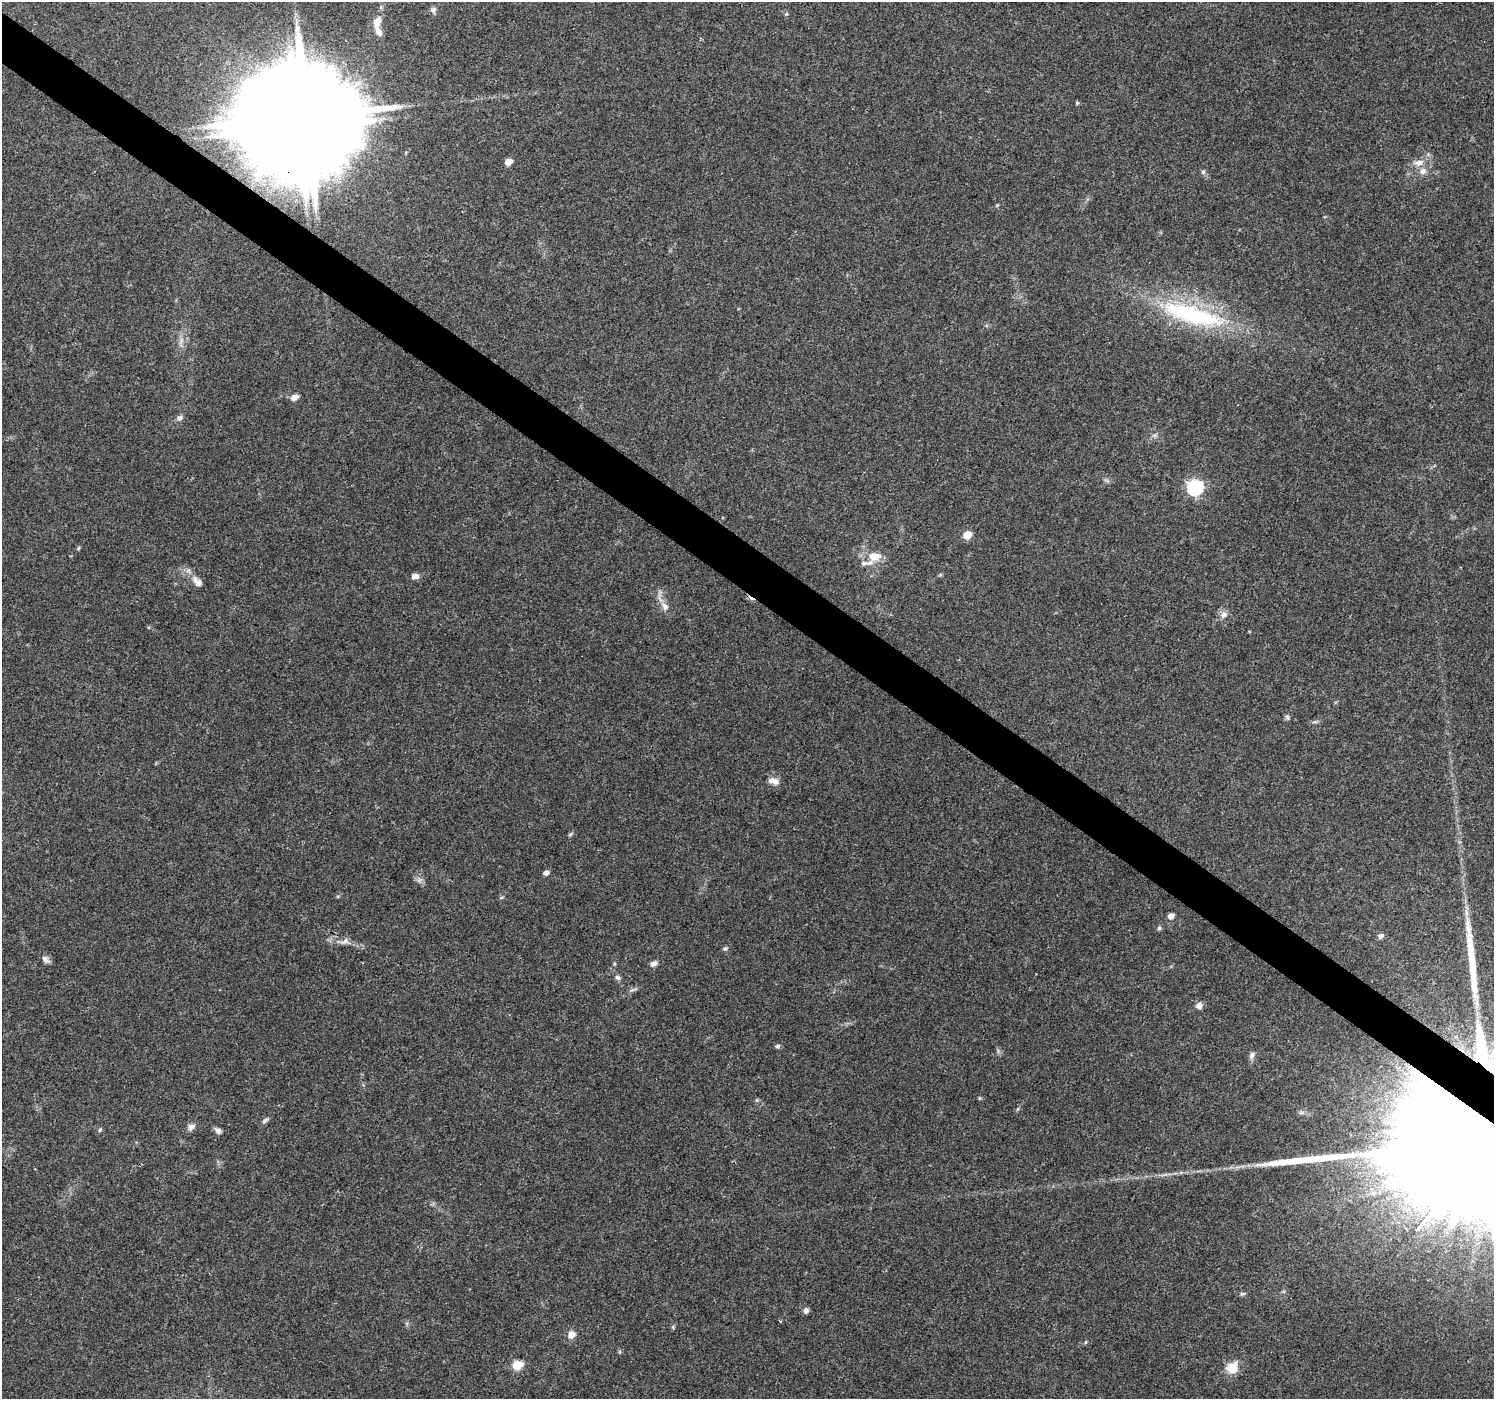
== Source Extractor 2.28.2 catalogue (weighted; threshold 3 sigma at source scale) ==
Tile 11 of 4 x 4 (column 3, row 3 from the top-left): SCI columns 2990-4481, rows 1642-3038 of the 5972 x 6010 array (HDU 1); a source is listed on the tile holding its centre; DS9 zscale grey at full resolution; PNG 1496 x 1401 px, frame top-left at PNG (2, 2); no overlay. Shown black and unused: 4% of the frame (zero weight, under 3 of 4 exposures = <1% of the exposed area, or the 3 px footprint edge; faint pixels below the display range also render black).
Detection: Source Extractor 2.28.2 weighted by HDU 2 'WHT'; one run over the whole footprint, this tile lists its part. Background 0.0748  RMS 0.0045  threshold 0.0201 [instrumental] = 3 sigma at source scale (4.5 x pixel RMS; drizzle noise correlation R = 1.50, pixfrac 1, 0.0396/0.0396 arcsec/px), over >= 5 px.
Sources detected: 56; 1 too faint to see at this stretch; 1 cosmic-ray / hot-pixel residue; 1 long thin detection or spike segment (spike, bleed or trail) — not listed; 2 inside a brighter listed object's ellipse — not listed separately; the other 51 listed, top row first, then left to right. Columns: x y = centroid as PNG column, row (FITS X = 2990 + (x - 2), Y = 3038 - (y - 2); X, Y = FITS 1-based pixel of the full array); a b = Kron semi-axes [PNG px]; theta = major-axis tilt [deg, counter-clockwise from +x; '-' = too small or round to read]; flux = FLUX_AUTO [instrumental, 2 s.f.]
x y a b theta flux
434 10 10 7 81 1.3
786 14 5 4 - 0.53
377 21 9 7 58 4.3
378 31 18 7 -66 3.7
1077 103 5 4 - 0.64
304 119 41 25 50 20000
509 162 5 5 - 6.3
1418 163 14 8 18 3.5
1423 171 9 8 - 2.6
1203 172 6 5 - 0.91
1192 315 89 22 -16 60
181 341 7 4 72 1.2
294 397 9 6 25 2.2
180 418 8 6 18 1.4
1195 488 7 6 - 100
967 535 6 5 - 11
78 548 6 3 70 0.52
875 556 18 14 27 7.4
415 576 8 6 16 2.3
197 582 17 9 -50 3.5
665 606 13 9 -55 3.1
1223 615 9 8 - 2.5
1287 717 8 5 -60 0.92
1315 722 9 3 5 0.82
775 782 10 10 - 2.6
546 873 6 5 - 1.8
1171 916 6 5 - 2.8
1159 928 5 5 - 0.79
1380 936 6 5 - 1.7
344 941 13 5 17 1.8
725 948 7 5 24 0.86
45 959 12 7 -47 1.9
654 963 8 6 34 1.9
617 977 8 6 -43 1.2
632 990 9 4 29 1
1199 1005 8 8 - 2.3
777 1046 6 5 - 1.1
1482 1053 46 12 -79 48
1252 1055 11 6 73 1.6
979 1098 6 4 90 0.49
265 1120 11 5 38 1.1
191 1127 10 7 34 2.1
100 1130 6 5 - 0.73
218 1130 9 6 -45 1.8
1473 1162 118 37 50 78000
1242 1293 8 4 8 0.78
806 1311 7 6 - 1.4
572 1334 10 9 - 2.9
1085 1342 5 3 - 0.46
517 1365 6 5 - 21
1232 1368 16 14 45 6.4
Overlapping masked pixels (flux is a lower limit): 3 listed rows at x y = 304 119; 1482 1053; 1473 1162
Isophote crosses this tile's border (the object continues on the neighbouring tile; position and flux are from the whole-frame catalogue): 2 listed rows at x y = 1482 1053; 1473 1162